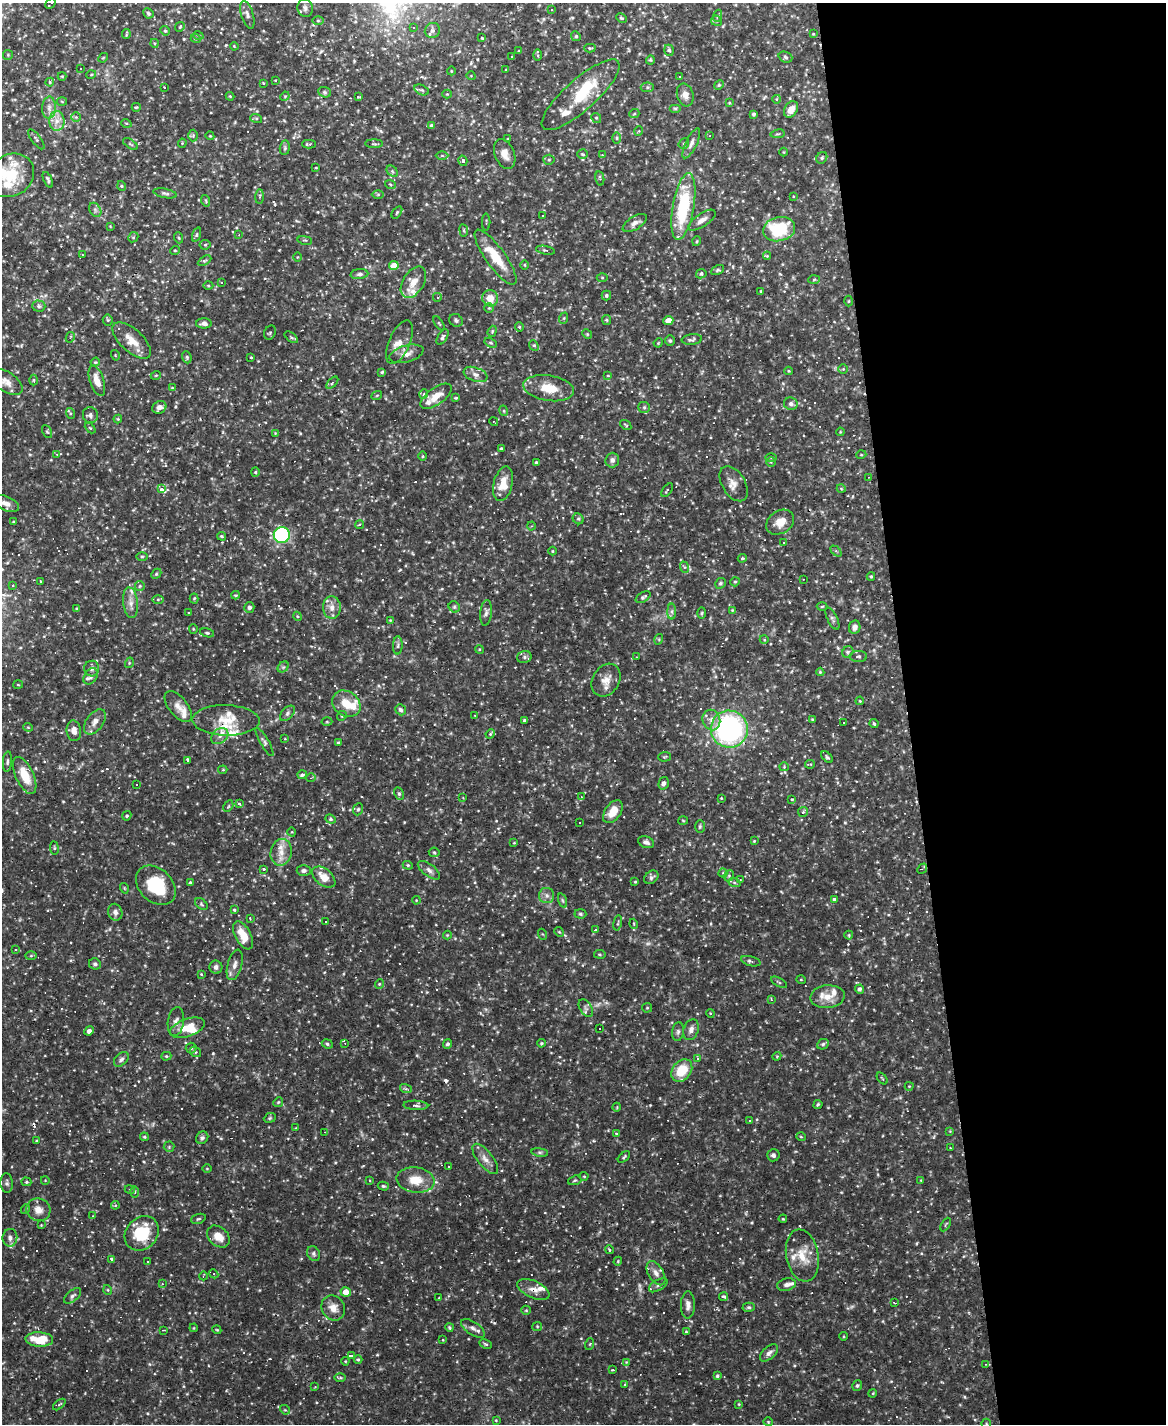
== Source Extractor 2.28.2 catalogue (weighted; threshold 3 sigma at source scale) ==
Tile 8 of 4 x 3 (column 4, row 2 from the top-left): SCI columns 3492-4655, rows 1659-3080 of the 4655 x 4631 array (HDU 1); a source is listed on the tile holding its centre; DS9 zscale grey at full resolution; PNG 1168 x 1426 px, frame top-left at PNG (2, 3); each listed source drawn as its Kron ellipse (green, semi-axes under 4 px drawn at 4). Shown black and unused: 22% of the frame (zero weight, under 2 of 3 exposures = <1% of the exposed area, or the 3 px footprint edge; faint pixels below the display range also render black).
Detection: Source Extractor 2.28.2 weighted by HDU 2 'WHT'; one run over the whole footprint, this tile lists its part. Background 0.121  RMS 0.004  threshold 0.0178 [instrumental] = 3 sigma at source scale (4.5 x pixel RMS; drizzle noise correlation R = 1.50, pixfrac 1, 0.05/0.05 arcsec/px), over >= 5 px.
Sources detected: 637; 4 too faint to see at this stretch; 2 inside a brighter object's white glare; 109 cosmic-ray / hot-pixel residue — neither listed nor drawn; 26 inside a brighter listed object's ellipse — not listed separately; the other 496 listed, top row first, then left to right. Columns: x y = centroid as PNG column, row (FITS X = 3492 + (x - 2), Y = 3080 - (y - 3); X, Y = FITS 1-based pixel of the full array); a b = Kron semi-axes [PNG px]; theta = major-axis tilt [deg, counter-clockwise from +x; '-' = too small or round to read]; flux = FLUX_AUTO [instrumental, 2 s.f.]
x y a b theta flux
51 3 6 2 44 0.74
305 8 9 7 -76 1.5
552 10 3 3 - 0.3
148 13 5 4 - 0.78
247 15 14 6 -74 1.6
717 16 6 4 70 0.55
621 18 5 3 - 0.52
318 21 6 4 0 0.56
716 21 5 5 - 0.65
180 27 5 4 - 0.54
413 28 4 3 - 0.6
432 30 8 7 - 1.7
165 31 5 4 - 0.55
126 34 5 2 - 0.42
813 34 3 2 - 0.27
198 35 5 3 - 0.44
576 36 5 4 - 0.51
482 38 3 3 - 0.5
196 39 5 3 - 0.35
154 43 4 3 - 0.4
234 46 4 3 - 0.33
590 48 6 3 -2 0.47
669 50 5 4 - 0.82
519 51 4 3 - 0.29
8 55 5 5 - 0.51
538 55 6 4 -89 0.56
511 56 3 2 - 0.34
785 57 7 5 -19 0.8
103 58 5 4 - 0.43
650 60 4 4 - 0.46
80 69 3 2 - 0.58
506 70 3 3 - 0.29
451 71 4 3 - 0.3
91 75 5 3 - 0.37
62 76 4 4 - 0.34
471 76 4 3 - 0.29
679 76 3 2 - 0.6
275 80 3 2 - 0.28
50 82 4 4 - 0.42
263 83 3 2 - 0.28
719 85 5 4 - 0.54
647 87 6 5 - 0.72
164 88 3 2 - 0.38
422 90 7 5 -25 0.79
325 92 6 5 - 0.68
447 94 4 4 - 0.41
581 95 50 15 42 18
685 95 11 8 -72 2.5
230 96 4 4 - 0.39
285 96 5 4 - 0.41
358 97 4 3 - 0.83
777 99 4 3 - 0.25
62 101 5 3 - 0.38
729 103 4 3 - 0.34
136 107 4 4 - 0.43
49 108 11 7 89 2.2
675 108 6 4 0 0.54
791 109 9 6 56 3.5
634 114 5 3 - 0.4
753 114 4 3 - 0.77
76 117 5 5 - 0.64
256 118 6 4 -18 0.47
596 118 5 4 - 0.58
57 121 10 7 88 3
126 123 5 3 - 0.35
431 126 4 3 - 1.3
639 131 5 3 - 0.3
778 134 7 3 8 0.51
193 135 6 5 - 0.67
210 136 4 3 - 0.35
709 136 3 2 - 0.39
617 138 6 4 -90 0.6
36 139 12 4 -53 0.84
508 139 4 3 - 0.35
182 143 4 4 - 0.43
691 143 16 5 64 2
130 144 8 3 -33 0.52
309 144 7 3 2 0.74
374 144 9 3 0 0.63
684 144 5 5 - 0.6
285 148 7 5 83 0.79
784 152 4 3 - 0.28
505 154 16 9 -69 3.4
582 154 5 4 - 0.53
602 155 3 3 - 0.44
442 156 6 4 0 0.59
822 158 6 5 - 0.78
549 160 5 5 - 0.6
463 161 5 4 - 1.5
316 168 3 2 - 0.28
392 171 6 4 -46 0.67
11 175 24 20 33 13
600 178 7 4 -79 0.76
48 180 8 3 -66 0.83
390 184 5 3 - 0.47
122 186 5 3 - 0.39
165 193 12 4 -11 0.99
378 194 6 4 1 0.52
260 196 7 3 88 0.68
793 196 2 2 - 0.38
206 201 6 3 -72 0.46
683 207 34 10 80 29
95 210 7 5 -60 1.1
397 212 7 3 55 0.5
542 216 2 2 - 0.29
702 220 16 6 34 2.5
486 222 8 2 90 0.35
635 223 13 6 32 2
110 226 3 2 - 0.29
779 229 16 12 11 20
464 230 6 3 -82 0.46
196 235 7 3 71 0.58
239 235 3 3 - 0.29
133 237 5 4 - 0.51
179 238 5 3 - 0.48
305 240 7 3 -12 0.46
697 241 5 3 - 0.37
205 245 5 5 - 0.57
175 250 5 3 - 0.36
545 250 9 4 -10 0.67
82 255 2 2 - 0.32
767 256 4 4 - 0.38
297 257 5 3 - 0.35
496 257 33 9 -54 9.8
204 261 7 4 30 0.71
524 265 4 3 - 0.37
394 266 5 4 - 7.8
718 270 7 4 27 0.69
359 274 9 5 6 1.1
701 274 5 4 - 0.8
602 278 5 3 - 0.42
814 280 6 3 4 0.48
221 282 3 3 - 0.31
413 282 17 10 58 4.9
208 286 5 3 - 0.45
760 291 3 2 - 0.42
606 295 5 5 - 0.67
437 297 4 4 - 0.76
490 298 8 8 - 5.1
849 301 5 3 - 0.39
39 306 6 5 - 0.94
489 308 4 4 - 0.51
564 318 6 4 72 0.55
108 320 5 5 - 0.58
456 320 7 6 - 0.9
607 320 5 4 - 0.52
668 321 5 4 - 3.5
204 323 8 5 -1 1.7
439 323 8 3 -56 0.46
519 327 4 4 - 0.44
492 331 6 4 69 0.49
270 333 7 5 67 0.63
587 334 5 4 - 0.49
70 337 5 4 - 0.47
291 337 8 4 -36 0.6
443 337 8 4 58 0.92
692 340 10 5 6 0.93
132 341 24 11 -42 6.3
670 341 5 4 - 0.57
400 342 23 10 66 3.9
491 343 6 4 -31 0.58
658 343 5 3 - 0.37
534 345 5 4 - 0.71
406 354 17 8 16 3.4
115 355 5 3 - 0.41
187 357 6 4 -70 0.62
251 357 3 2 - 0.29
95 362 5 4 - 0.44
843 369 4 4 - 0.49
789 371 4 3 - 0.37
382 372 4 4 - 0.56
475 374 12 7 -20 1.9
156 375 5 3 - 0.37
608 376 4 2 - 0.35
34 380 5 3 - 0.43
97 381 16 7 -72 4.3
6 382 18 10 -33 3.5
332 383 7 3 46 0.66
172 388 4 4 - 0.32
549 388 26 12 -9 8.2
424 394 5 3 - 0.35
377 395 5 3 - 0.39
436 396 18 8 35 5.1
456 398 3 2 - 0.45
791 404 7 6 - 1.3
159 407 7 6 - 2
644 407 6 5 - 0.71
504 411 5 3 - 0.42
70 413 5 3 - 0.44
90 415 8 7 - 1.4
118 419 4 4 - 0.43
494 422 5 2 - 0.39
626 425 6 3 -36 0.44
90 428 6 4 -44 0.46
47 431 7 4 -62 0.61
840 432 4 3 - 0.35
275 433 3 3 - 0.28
501 449 3 3 - 0.71
57 454 4 2 - 0.27
861 455 5 3 - 0.38
422 456 5 3 - 0.42
771 457 6 4 1 0.46
612 460 7 7 - 1.3
536 462 3 3 - 0.47
771 462 4 4 - 0.49
255 472 4 4 - 0.48
868 477 4 2 - 0.26
503 484 17 9 77 6.8
734 484 19 11 -59 3.6
841 488 4 3 - 0.33
161 489 4 3 - 5.2
667 490 8 2 54 0.55
6 503 14 7 -22 2.4
578 519 6 5 - 0.68
14 522 3 3 - 0.5
780 522 15 11 33 4.9
359 525 4 4 - 0.67
531 526 4 4 - 0.43
282 535 8 8 - 52
222 536 4 3 - 0.48
784 542 4 2 - 0.32
553 551 4 3 - 0.37
836 551 6 4 -44 0.66
142 557 6 4 1 0.5
742 558 5 3 - 0.57
684 567 6 3 -70 0.54
156 574 5 4 - 0.52
871 576 4 4 - 0.55
803 579 2 2 - 0.34
40 581 3 2 - 0.34
735 582 5 4 - 0.58
720 583 6 5 - 0.68
13 585 4 3 - 0.35
140 586 5 5 - 0.54
235 595 4 3 - 0.43
643 597 8 5 32 0.94
194 598 5 4 - 0.45
158 599 6 4 1 0.53
130 603 15 7 -83 2.9
822 606 5 3 - 0.42
249 607 5 5 - 1
332 607 11 9 90 2.7
454 607 6 5 - 0.68
77 608 4 3 - 0.47
732 610 4 3 - 0.35
672 612 8 4 -90 0.97
189 613 3 2 - 0.33
486 613 13 6 84 1.4
702 613 6 4 88 0.56
297 616 4 3 - 0.37
832 619 12 5 -64 1
390 620 3 2 - 0.27
855 627 7 5 79 1.6
193 629 4 4 - 0.44
207 633 7 4 -14 0.7
659 639 5 3 - 0.37
764 639 4 3 - 0.38
398 645 9 4 88 0.96
479 649 4 3 - 0.37
848 652 6 5 - 0.9
858 656 9 5 0 1
524 657 7 6 - 1.1
636 657 3 2 - 0.26
129 663 5 3 - 0.35
283 667 6 5 - 0.77
92 669 8 7 - 1.3
820 672 4 4 - 0.48
91 676 9 6 54 1.4
606 680 17 13 58 4.4
18 685 5 3 - 0.34
860 701 4 3 - 0.3
346 704 15 12 -36 7.2
178 707 18 9 -51 3.4
400 710 6 5 - 0.98
287 713 9 5 46 1.1
475 715 3 2 - 0.38
342 716 5 4 - 0.58
812 719 4 3 - 0.41
226 720 33 15 -2 9.4
524 720 4 3 - 0.52
711 720 10 8 -67 2.8
95 722 14 8 54 2.8
327 722 5 3 - 0.41
844 723 3 3 - 13
874 724 5 3 - 0.64
28 727 4 4 - 0.4
729 729 18 18 - 81
74 731 10 7 -82 2.6
490 734 5 4 - 0.48
220 736 9 7 37 2.2
285 739 3 2 - 0.28
264 742 16 4 -60 1.3
338 743 4 3 - 0.59
664 757 6 4 4 0.56
827 757 7 4 -44 0.65
187 760 3 3 - 2
7 762 10 4 85 0.85
810 764 5 4 - 0.51
784 767 4 4 - 0.42
223 770 5 3 - 0.42
25 775 20 9 -65 8.2
302 775 4 4 - 1
311 778 4 2 - 0.32
664 783 6 5 - 1.2
137 785 2 2 - 0.38
399 794 6 4 -63 0.63
581 797 4 3 - 0.3
463 798 3 2 - 0.29
721 798 4 3 - 0.32
792 799 3 3 - 0.56
240 804 3 3 - 4
228 806 6 4 59 0.54
358 809 6 4 67 0.59
613 812 13 8 54 6.3
803 812 5 5 - 0.66
127 816 5 4 - 0.53
331 819 5 4 - 0.59
683 821 5 3 - 0.41
580 823 3 2 - 0.49
700 826 6 5 - 0.64
292 832 4 3 - 0.33
754 841 3 3 - 0.33
646 842 8 5 -21 1.4
514 843 3 2 - 0.27
54 848 7 3 -83 0.48
281 852 13 10 78 4.2
434 852 5 5 - 0.6
408 865 5 4 - 0.56
264 869 3 3 - 2.4
922 869 6 3 48 0.61
429 870 13 6 -37 1.8
304 871 7 5 0 1.1
723 873 4 4 - 0.55
729 876 6 5 - 0.64
324 877 13 8 -39 5.2
651 877 8 6 40 1.1
740 879 3 2 - 0.23
635 882 4 3 - 0.41
734 882 6 4 -20 0.57
190 883 4 3 - 0.63
156 885 22 16 -44 17
124 888 5 3 - 0.37
547 895 8 7 - 1.7
834 899 3 3 - 1.5
416 900 4 3 - 0.32
562 900 7 3 -71 0.58
201 904 7 4 -38 0.65
234 910 4 3 - 0.5
115 912 8 7 - 1.6
580 914 6 4 -4 0.66
250 918 3 2 - 0.63
326 921 3 3 - 1.4
618 923 7 3 77 0.47
634 924 5 3 - 0.34
596 930 3 3 - 4.2
559 932 5 4 - 0.46
542 934 5 3 - 0.36
243 935 15 7 -63 7.2
447 935 4 4 - 0.4
849 935 4 4 - 0.44
16 950 3 3 - 0.55
600 954 6 3 -9 0.43
31 956 6 4 2 0.5
751 961 10 5 -15 1.1
95 964 6 5 - 0.89
235 965 16 7 74 2.4
216 967 6 6 - 1.4
201 974 4 4 - 0.51
801 980 5 3 - 0.33
779 982 9 3 -29 0.53
379 984 5 3 - 0.36
859 989 4 4 - 1.1
828 997 17 11 5 5.7
771 1000 4 3 - 0.69
586 1008 10 6 -57 1.3
647 1008 5 4 - 0.48
710 1013 4 3 - 0.32
176 1021 14 8 82 2.1
187 1028 18 9 19 7.6
599 1028 2 2 - 0.42
691 1030 11 7 70 2
89 1031 5 4 - 1.6
678 1032 9 5 82 1.2
345 1043 4 3 - 0.55
541 1043 4 3 - 0.5
327 1044 5 4 - 0.67
448 1044 4 4 - 0.9
823 1044 6 5 - 0.87
191 1048 5 5 - 0.63
196 1052 6 5 - 0.53
166 1056 5 4 - 0.56
777 1056 4 3 - 0.42
121 1059 9 5 45 1.2
697 1059 4 3 - 0.73
682 1070 12 9 52 11
882 1078 7 3 -48 0.4
909 1086 4 4 - 0.36
406 1089 6 3 -17 0.59
278 1102 5 4 - 0.5
416 1105 12 4 -2 1.2
818 1105 5 3 - 0.58
617 1107 4 3 - 0.31
270 1118 6 4 23 0.56
749 1121 3 3 - 0.55
296 1128 3 3 - 0.31
950 1131 4 4 - 0.34
325 1132 4 3 - 0.35
616 1133 4 2 - 0.28
144 1137 4 3 - 0.52
801 1137 5 3 - 0.38
202 1138 6 5 - 1.1
37 1141 4 4 - 0.48
169 1147 5 5 - 0.58
950 1148 2 2 - 0.25
540 1152 8 4 -8 0.78
773 1155 6 6 - 1
624 1157 7 3 42 0.59
485 1159 18 7 -52 3
449 1166 3 2 - 0.5
207 1168 4 3 - 0.29
584 1176 4 4 - 0.37
45 1180 4 3 - 0.28
369 1180 3 2 - 0.33
416 1180 19 12 -7 7.1
575 1180 7 4 19 0.59
921 1180 3 3 - 0.27
26 1182 5 4 - 0.49
7 1183 10 6 -86 1.1
383 1186 5 4 - 0.63
130 1190 5 3 - 0.38
135 1192 5 3 - 0.42
115 1205 4 4 - 0.47
26 1209 5 3 - 0.33
38 1210 12 11 - 3.3
93 1216 2 2 - 0.25
198 1219 7 4 18 0.64
783 1219 4 3 - 0.36
946 1224 7 3 60 0.46
41 1225 3 3 - 0.3
142 1233 18 15 46 17
218 1237 13 9 -42 4.6
10 1238 9 7 82 1.7
609 1250 4 3 - 0.55
313 1254 8 6 -58 1
802 1256 26 16 -79 8.5
112 1259 3 3 - 2
618 1261 4 3 - 0.37
147 1262 3 2 - 0.39
656 1273 13 7 -59 2.5
214 1274 4 3 - 0.36
203 1276 4 2 - 0.27
162 1284 3 3 - 0.34
658 1285 10 5 31 0.99
786 1285 9 6 13 1.3
533 1289 17 8 -25 3.4
108 1290 5 3 - 0.37
346 1292 5 4 - 5
73 1296 10 5 40 1.2
723 1297 4 3 - 0.99
439 1298 2 2 - 0.34
894 1303 4 3 - 0.39
688 1305 13 7 89 2.3
749 1307 6 4 -2 0.64
333 1308 13 11 -58 3.9
526 1310 5 4 - 0.5
537 1326 5 4 - 0.41
449 1327 4 4 - 0.58
194 1328 4 3 - 0.34
473 1328 13 6 -34 1.9
163 1330 3 2 - 0.35
217 1330 4 3 - 0.37
686 1332 4 3 - 0.4
844 1336 4 3 - 0.35
39 1339 14 7 -3 10
443 1340 3 3 - 0.37
486 1344 6 4 -27 0.62
590 1344 6 3 71 0.42
769 1353 11 6 42 1.7
351 1355 3 3 - 1.6
358 1360 4 3 - 0.58
345 1361 4 4 - 0.38
626 1362 4 4 - 0.31
986 1364 4 3 - 0.28
613 1370 3 2 - 0.32
717 1376 4 4 - 0.68
340 1378 6 4 0 0.58
624 1384 3 2 - 0.48
857 1386 6 4 55 0.71
315 1387 4 3 - 0.4
873 1393 4 3 - 0.37
59 1404 7 4 40 0.67
739 1404 4 4 - 0.37
285 1410 5 4 - 0.5
496 1420 4 3 - 0.34
768 1422 4 4 - 0.38
986 1424 5 5 - 0.51
Overlapping masked pixels (flux is a lower limit): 3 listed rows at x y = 226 720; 142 1233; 533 1289
Isophote crosses this tile's border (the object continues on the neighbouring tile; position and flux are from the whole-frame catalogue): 3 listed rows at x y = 51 3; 6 382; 986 1424
Unlisted compact peaks at least as high as the median listed source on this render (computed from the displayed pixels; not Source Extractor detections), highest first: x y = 494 1323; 650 1105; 400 570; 300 433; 655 377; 726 639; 964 1397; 845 822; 377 1355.